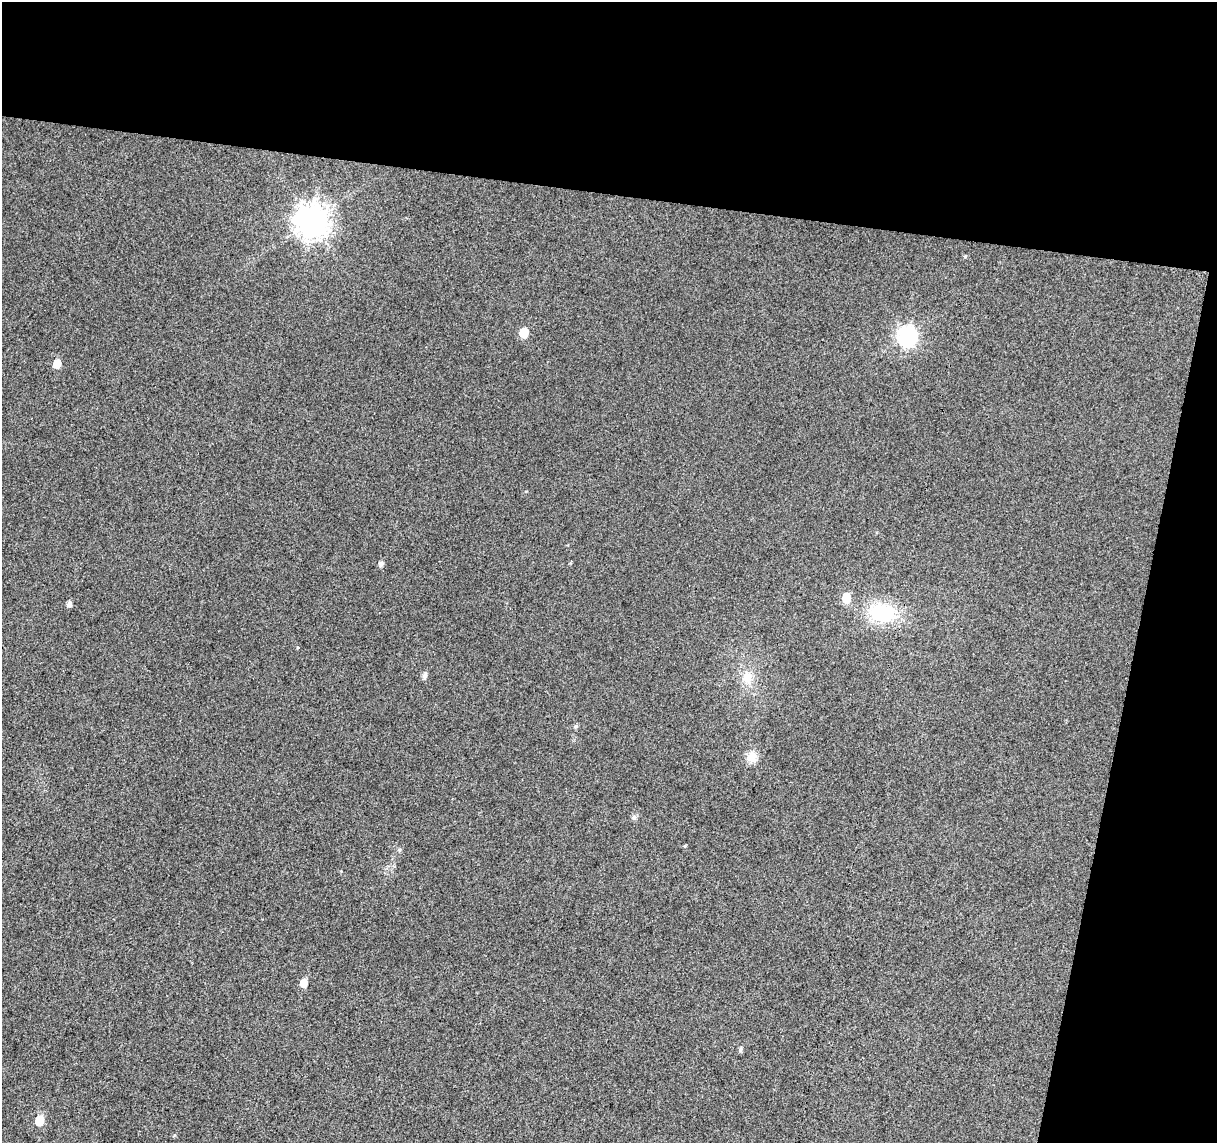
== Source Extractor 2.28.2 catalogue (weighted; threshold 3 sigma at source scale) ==
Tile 2 of 2 x 2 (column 2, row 1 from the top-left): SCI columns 1215-2429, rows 1269-2409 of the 2429 x 2522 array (HDU 1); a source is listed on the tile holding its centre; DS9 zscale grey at full resolution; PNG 1219 x 1145 px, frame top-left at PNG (2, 2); no overlay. Shown black and unused: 23% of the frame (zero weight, under 3 of 4 exposures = <1% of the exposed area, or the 3 px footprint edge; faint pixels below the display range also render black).
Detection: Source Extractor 2.28.2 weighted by HDU 2 'WHT'; one run over the whole footprint, this tile lists its part. Background 0.0124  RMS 0.011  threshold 0.0494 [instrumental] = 3 sigma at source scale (4.5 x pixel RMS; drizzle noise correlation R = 1.50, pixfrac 1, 0.0396/0.0396 arcsec/px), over >= 5 px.
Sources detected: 18; all 18 listed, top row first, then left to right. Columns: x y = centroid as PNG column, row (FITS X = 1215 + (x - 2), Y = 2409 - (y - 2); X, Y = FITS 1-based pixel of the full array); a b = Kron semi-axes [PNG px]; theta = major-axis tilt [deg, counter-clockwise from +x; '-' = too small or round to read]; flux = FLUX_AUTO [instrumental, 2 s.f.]
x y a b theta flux
311 220 11 10 - 1500
965 256 5 4 - 1.3
524 333 6 6 - 27
907 336 9 8 - 330
57 364 6 6 - 14
381 564 5 5 - 4
846 598 7 6 - 21
69 603 6 5 - 4.5
884 613 28 21 -7 63
425 676 7 5 76 4
747 678 18 13 -88 17
576 726 6 5 - 2.1
751 757 14 11 71 11
634 817 7 6 - 2.9
399 850 5 5 - 1.6
303 983 7 5 78 11
740 1050 6 5 - 2.6
39 1120 6 5 - 29